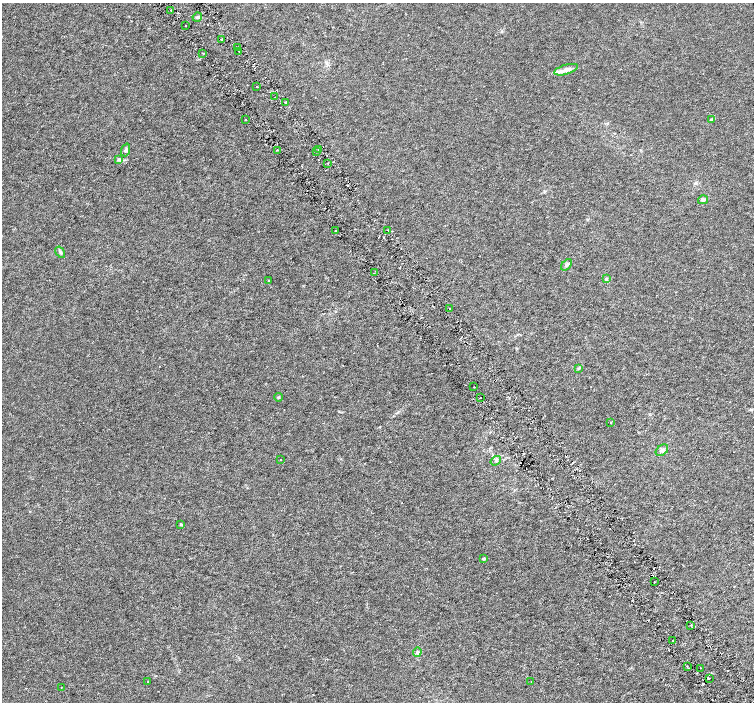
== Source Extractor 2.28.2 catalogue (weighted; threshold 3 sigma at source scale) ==
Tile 6 of 4 x 4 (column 2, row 2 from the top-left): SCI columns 1510-3012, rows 3004-4403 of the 6019 x 5941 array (HDU 1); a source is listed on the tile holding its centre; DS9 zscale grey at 2 x 2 block average (1 PNG px = mean of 2 x 2 image px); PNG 756 x 704 px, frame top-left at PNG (2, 3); each listed source drawn as its Kron ellipse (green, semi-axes under 4 px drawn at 4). Shown black and unused: <1% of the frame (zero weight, under 3 of 6 exposures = <1% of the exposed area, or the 3 px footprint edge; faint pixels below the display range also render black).
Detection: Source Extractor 2.28.2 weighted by HDU 2 'WHT'; one run over the whole footprint, this tile lists its part. Background 9.83e-04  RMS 0.0017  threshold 0.00705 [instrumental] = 3 sigma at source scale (4.09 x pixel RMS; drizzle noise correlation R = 1.36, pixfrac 0.8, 0.0396/0.0396 arcsec/px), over >= 5 px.
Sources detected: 56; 7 cosmic-ray / hot-pixel residue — neither listed nor drawn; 1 inside a brighter listed object's ellipse — not listed separately; the other 48 listed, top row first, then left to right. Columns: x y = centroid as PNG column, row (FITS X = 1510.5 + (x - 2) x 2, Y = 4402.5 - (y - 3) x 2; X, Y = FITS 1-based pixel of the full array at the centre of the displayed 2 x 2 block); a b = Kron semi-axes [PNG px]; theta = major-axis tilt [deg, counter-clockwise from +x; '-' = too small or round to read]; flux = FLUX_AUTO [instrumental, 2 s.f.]
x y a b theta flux
171 10 2 2 - 0.4
197 17 5 3 - 0.68
186 25 2 2 - 0.2
221 40 2 2 - 0.27
237 47 2 2 - 0.27
239 51 3 2 - 0.32
203 53 2 2 - 0.22
566 70 12 5 17 2.1
257 87 2 2 - 0.17
275 97 2 2 - 0.15
286 103 3 2 - 0.43
245 119 2 2 - 0.22
711 119 4 3 - 0.36
319 149 2 2 - 0.39
126 150 6 4 72 0.76
277 150 2 2 - 0.31
317 152 2 2 - 0.32
118 159 4 2 - 0.38
328 163 2 2 - 0.15
703 200 5 4 - 0.74
336 230 2 2 - 0.2
388 230 2 2 - 0.24
60 252 6 3 -57 0.62
567 265 7 3 49 0.8
374 273 2 2 - 0.13
606 279 4 2 - 0.29
268 280 2 2 - 0.3
449 309 2 2 - 0.29
578 368 4 3 - 0.35
474 387 2 2 - 0.31
278 397 4 3 - 0.41
481 397 2 2 - 0.28
610 423 2 2 - 0.49
662 450 7 5 41 1.1
280 460 2 2 - 0.18
496 461 6 3 37 0.65
181 524 4 3 - 0.33
483 558 2 2 - 0.86
654 582 2 2 - 0.24
691 625 3 2 - 0.31
673 640 2 2 - 0.22
417 652 5 3 - 0.59
687 667 3 2 - 0.5
701 668 2 2 - 0.27
709 678 2 2 - 0.22
531 681 2 2 - 0.15
148 682 2 2 - 0.27
61 687 2 2 - 0.16
Diffuse or blended objects may show on this block-average render without a row.